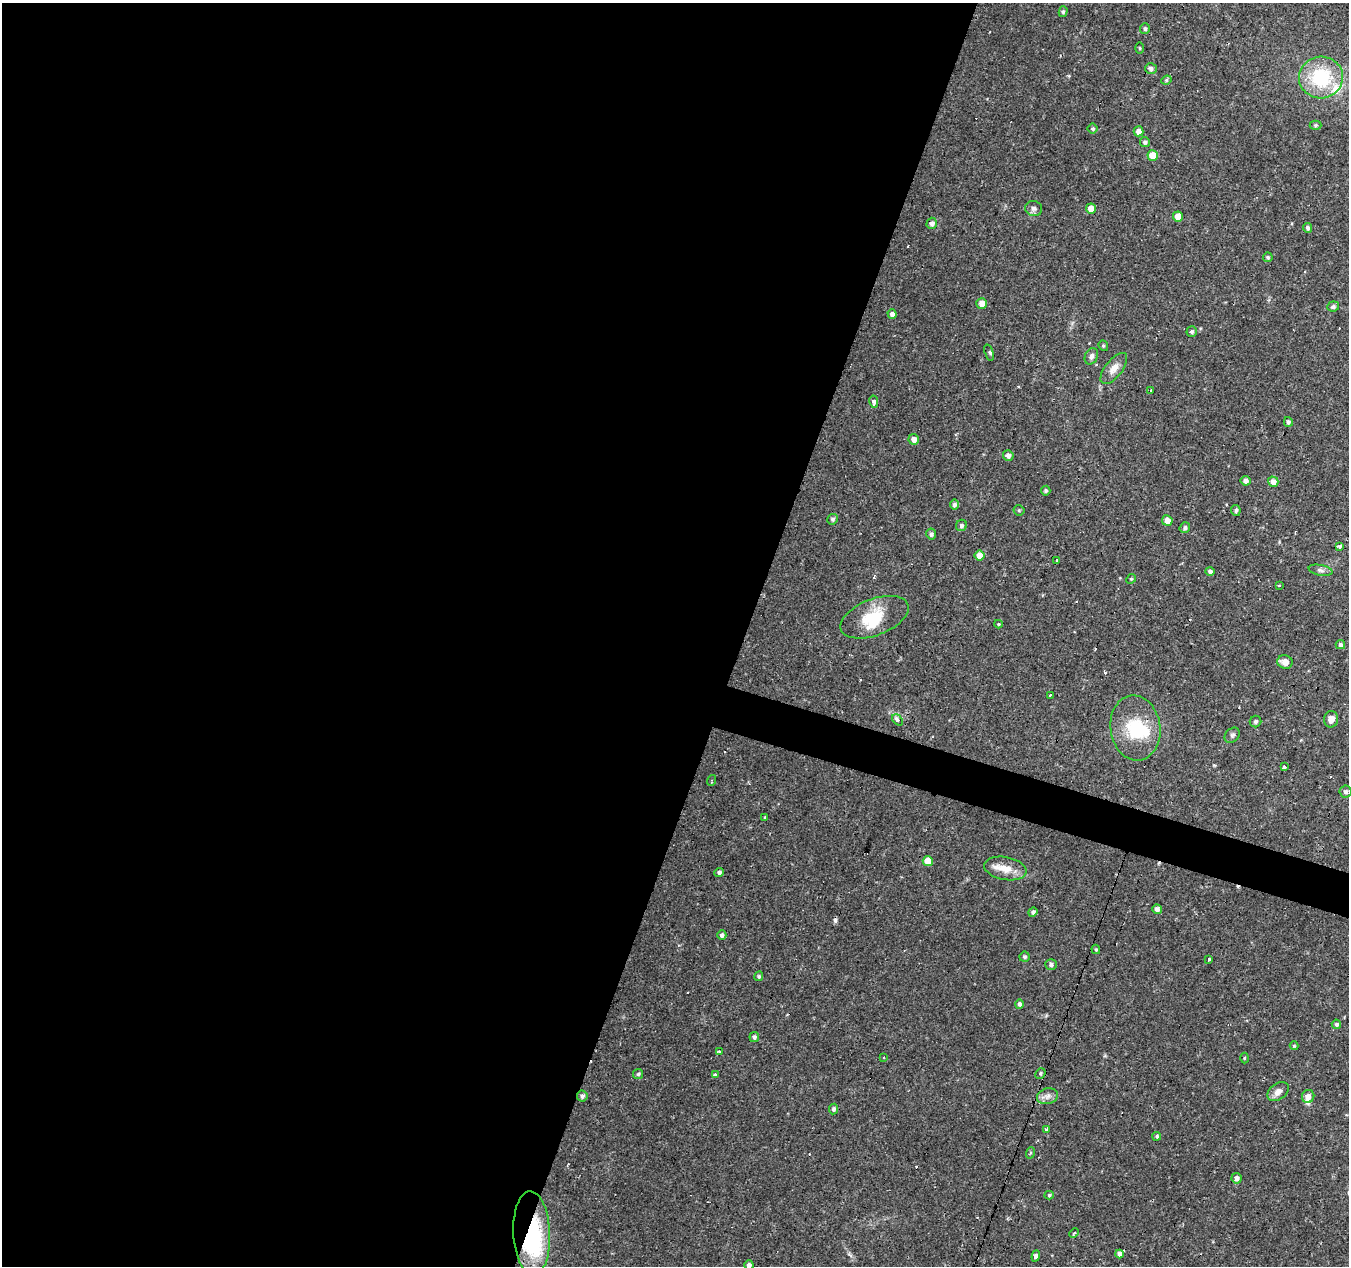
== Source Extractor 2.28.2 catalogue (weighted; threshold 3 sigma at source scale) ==
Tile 5 of 4 x 4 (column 1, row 2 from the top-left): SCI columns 4-1350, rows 2806-4069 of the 5390 x 5544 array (HDU 1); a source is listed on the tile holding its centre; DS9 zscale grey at full resolution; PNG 1351 x 1268 px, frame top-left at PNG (2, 3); each listed source drawn as its Kron ellipse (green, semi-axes under 4 px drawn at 4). Shown black and unused: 57% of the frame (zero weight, under 2 of 3 exposures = <1% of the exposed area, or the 3 px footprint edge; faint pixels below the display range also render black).
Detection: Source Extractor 2.28.2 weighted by HDU 2 'WHT'; one run over the whole footprint, this tile lists its part. Background 0.0474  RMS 0.0037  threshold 0.0168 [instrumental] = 3 sigma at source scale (4.5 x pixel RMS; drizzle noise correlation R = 1.50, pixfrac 1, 0.0396/0.0396 arcsec/px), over >= 5 px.
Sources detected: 117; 2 inside a brighter object's white glare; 14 cosmic-ray / hot-pixel residue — neither listed nor drawn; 3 inside a brighter listed object's ellipse — not listed separately; the other 98 listed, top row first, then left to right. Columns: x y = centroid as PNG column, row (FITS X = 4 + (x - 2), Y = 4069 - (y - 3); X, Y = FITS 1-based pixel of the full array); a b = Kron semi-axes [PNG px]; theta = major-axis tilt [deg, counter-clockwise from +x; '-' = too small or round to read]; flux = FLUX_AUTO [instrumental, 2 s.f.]
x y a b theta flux
1063 12 5 4 - 0.66
1145 28 5 5 - 0.73
1140 48 6 4 -89 0.39
1151 69 6 5 - 1.2
1321 77 22 21 - 22
1166 80 5 4 - 0.56
1315 125 6 4 1 0.53
1093 129 5 5 - 0.57
1139 131 5 5 - 2.5
1145 142 5 5 - 0.94
1153 155 5 5 - 5.6
1034 208 8 7 - 1.3
1091 208 5 5 - 3.5
1178 217 5 5 - 3.9
932 223 5 5 - 1.6
1308 228 5 4 - 0.97
1268 257 5 5 - 0.72
982 303 5 5 - 2.7
1333 306 6 5 - 0.84
892 314 5 4 - 1.6
1192 332 5 5 - 0.7
1103 346 5 4 - 0.52
989 353 8 3 -73 0.78
1091 356 9 6 65 1.3
1114 368 18 8 52 3.1
1150 390 3 3 - 1
874 402 6 4 -80 2.3
1288 422 5 4 - 0.89
914 439 5 5 - 2.4
1008 455 5 5 - 1.3
1245 481 5 4 - 1.6
1273 482 5 5 - 2.4
1046 491 5 5 - 0.68
954 504 5 4 - 1.2
1019 510 5 5 - 0.54
1236 510 5 5 - 0.9
833 519 5 5 - 0.85
1167 521 5 5 - 3
961 525 6 5 - 0.9
1185 528 5 5 - 0.88
931 534 5 5 - 1.1
1339 547 3 3 - 4.5
980 555 5 5 - 4.3
1056 560 3 2 - 1.1
1320 570 12 5 -11 1.2
1210 571 5 4 - 0.98
1131 579 5 4 - 0.46
1279 586 3 2 - 0.46
874 617 36 18 21 14
998 624 4 4 - 0.38
1340 645 4 4 - 0.83
1285 662 8 6 -14 2.6
1051 695 4 3 - 1.5
1331 719 8 7 - 2.4
898 720 6 4 -48 1.4
1255 722 6 5 - 0.96
1135 728 33 25 -81 17
1232 735 8 6 44 1
1284 767 4 3 - 0.67
711 780 5 3 - 0.43
1345 791 6 6 - 0.94
765 817 4 3 - 0.37
928 861 5 5 - 5.1
1005 868 21 11 -10 5.1
719 872 5 4 - 0.92
1157 909 5 4 - 1.8
1033 912 5 4 - 0.9
722 935 4 4 - 1
1096 949 5 4 - 0.5
1024 957 5 5 - 0.71
1208 959 3 3 - 2.5
1051 964 6 5 - 0.91
759 976 5 4 - 0.6
1019 1004 5 4 - 0.96
1336 1024 5 4 - 0.78
754 1037 5 5 - 0.93
1294 1046 4 4 - 0.39
719 1052 4 3 - 0.87
884 1057 3 2 - 0.52
1244 1058 5 3 - 0.36
1040 1073 6 5 - 0.66
638 1074 5 5 - 0.52
715 1075 3 3 - 1.9
1278 1092 12 8 36 2.4
582 1096 5 5 - 1.1
1047 1096 11 7 16 1.8
1308 1096 6 6 - 2.1
833 1109 5 4 - 0.87
1047 1129 3 3 - 9
1157 1136 4 4 - 0.58
1030 1153 6 4 71 0.45
1237 1178 5 5 - 1.4
1049 1195 5 4 - 0.49
532 1233 42 18 -87 46
1074 1233 5 3 - 0.42
1120 1254 4 4 - 1.4
1036 1256 5 4 - 1.3
749 1265 4 4 - 1.2
Overlapping masked pixels (flux is a lower limit): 1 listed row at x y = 532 1233
Isophote crosses this tile's border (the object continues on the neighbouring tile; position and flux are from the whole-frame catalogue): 1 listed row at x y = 749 1265